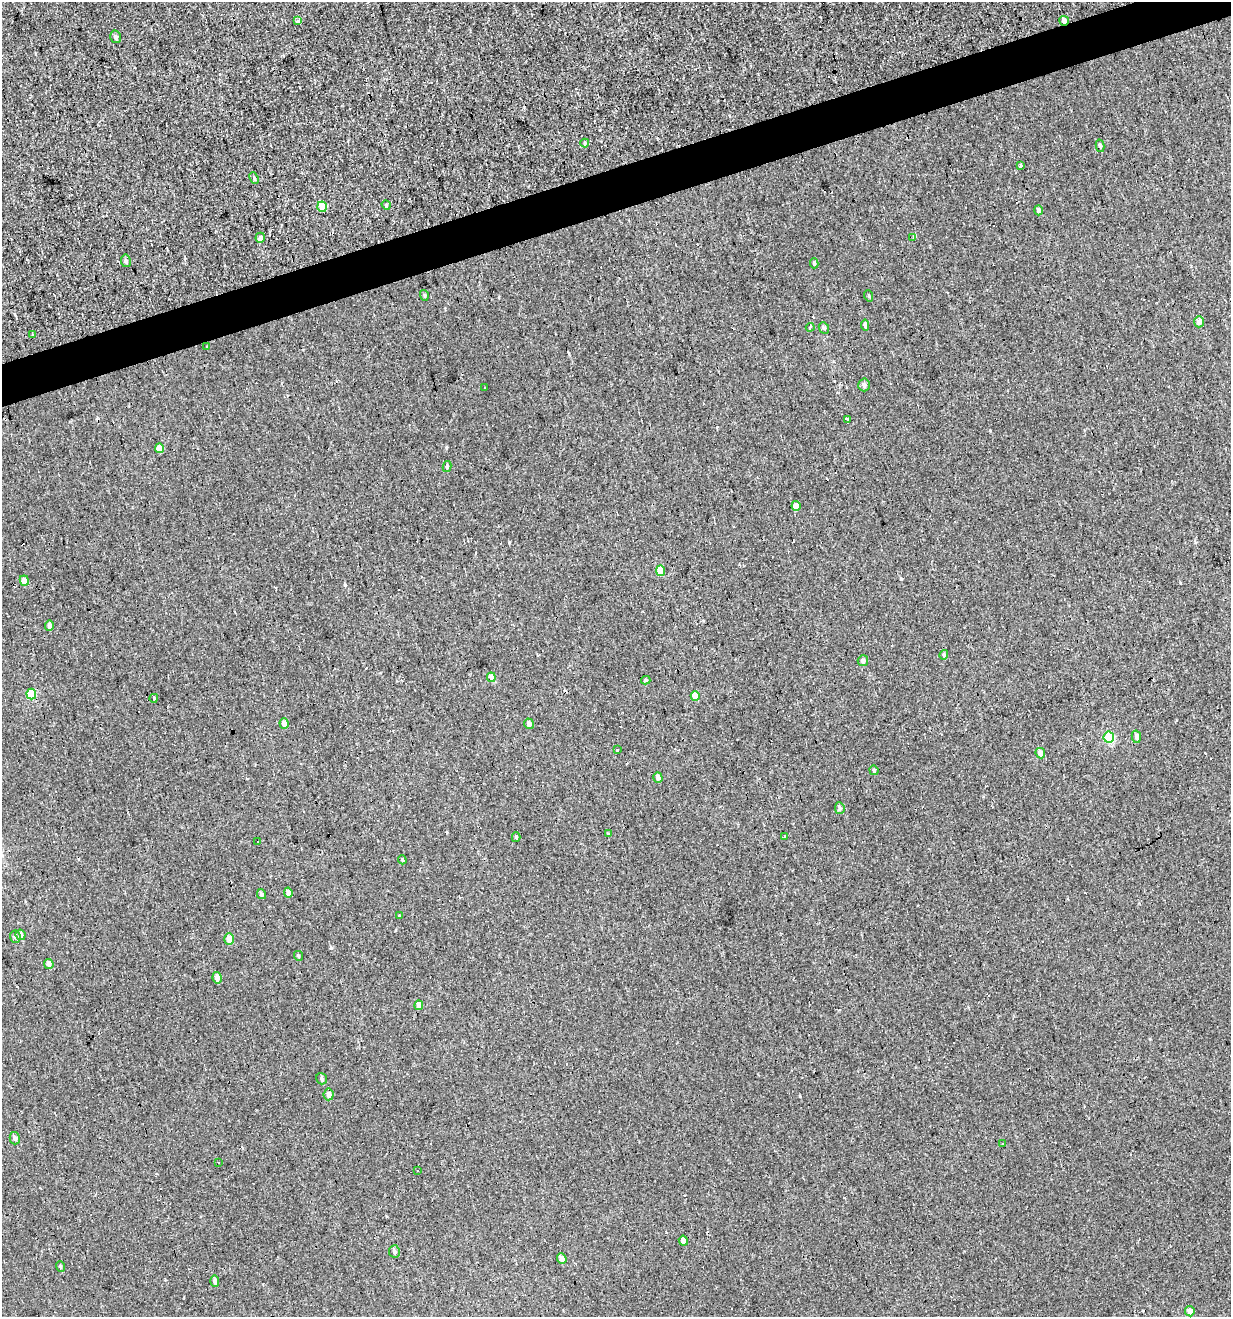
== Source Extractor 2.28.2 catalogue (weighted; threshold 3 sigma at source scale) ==
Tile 10 of 4 x 4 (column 2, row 3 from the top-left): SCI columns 1334-2562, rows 1316-2630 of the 5072 x 5261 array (HDU 1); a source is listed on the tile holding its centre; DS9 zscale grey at full resolution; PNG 1233 x 1319 px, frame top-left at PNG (2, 2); each listed source drawn as its Kron ellipse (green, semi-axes under 4 px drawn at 4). Shown black and unused: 3% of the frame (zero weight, under 3 of 4 exposures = <1% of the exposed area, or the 3 px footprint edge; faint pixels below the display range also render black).
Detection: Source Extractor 2.28.2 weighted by HDU 2 'WHT'; one run over the whole footprint, this tile lists its part. Background 0.00193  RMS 0.0037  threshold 0.0167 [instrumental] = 3 sigma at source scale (4.5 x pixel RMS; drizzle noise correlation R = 1.50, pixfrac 1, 0.0396/0.0396 arcsec/px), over >= 5 px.
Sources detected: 103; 29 cosmic-ray / hot-pixel residue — neither listed nor drawn; the other 74 listed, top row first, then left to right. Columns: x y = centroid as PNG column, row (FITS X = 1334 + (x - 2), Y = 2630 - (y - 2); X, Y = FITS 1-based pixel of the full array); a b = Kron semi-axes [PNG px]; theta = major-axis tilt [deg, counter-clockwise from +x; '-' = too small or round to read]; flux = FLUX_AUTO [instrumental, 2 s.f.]
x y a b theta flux
297 21 3 3 - 8.2
1064 21 5 5 - 2.2
115 37 6 5 - 0.99
585 143 4 4 - 0.38
1100 146 6 4 -77 0.6
1021 166 3 3 - 1.6
254 178 6 4 -67 0.48
386 205 5 4 - 0.44
322 207 5 4 - 6
1038 210 5 4 - 0.91
913 237 4 3 - 0.48
260 238 5 4 - 1.6
126 261 6 5 - 0.83
814 263 5 4 - 0.61
424 295 5 3 - 0.46
869 296 6 3 -72 0.35
1199 322 6 5 - 2.2
865 325 6 4 -84 0.94
810 327 4 3 - 1
824 328 6 5 - 0.61
32 335 4 3 - 0.37
207 347 4 2 - 0.33
864 385 6 5 - 1.2
485 387 3 2 - 0.59
848 419 4 3 - 9.5
159 448 5 4 - 4.1
447 466 5 4 - 0.65
796 506 5 4 - 1.9
660 571 5 4 - 5.5
24 581 5 4 - 1.8
49 625 5 4 - 1.3
944 655 5 4 - 0.52
863 661 5 5 - 1
491 677 5 4 - 3.8
646 680 4 3 - 0.54
31 694 5 5 - 9.4
695 696 5 4 - 4.4
154 698 4 3 - 6.1
284 724 5 4 - 1.9
529 724 5 5 - 1.2
1109 737 5 5 - 18
1136 737 6 4 -79 1
617 749 3 3 - 0.96
1040 753 5 4 - 1.5
874 770 5 4 - 0.44
658 778 5 4 - 1.5
840 808 6 5 - 0.75
609 833 3 3 - 0.74
516 837 5 4 - 0.46
785 837 3 3 - 1.1
257 841 3 3 - 2.2
402 860 4 3 - 0.39
288 893 5 4 - 1.6
261 894 5 4 - 0.7
399 916 3 3 - 1
21 935 5 5 - 1.8
15 937 6 5 - 0.83
229 939 5 4 - 2.6
299 956 5 3 - 0.42
49 964 5 4 - 1.6
217 978 6 4 -77 2.2
419 1005 5 4 - 2
322 1079 6 5 - 0.75
329 1094 6 5 - 1.5
15 1138 6 5 - 1
1003 1143 3 2 - 0.3
219 1162 3 3 - 0.55
418 1171 3 3 - 2.8
683 1241 5 4 - 1.7
394 1251 6 5 - 0.97
562 1259 5 4 - 1.6
60 1267 5 3 - 0.4
215 1281 5 4 - 0.88
1190 1311 5 4 - 2.2
Overlapping masked pixels (flux is a lower limit): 1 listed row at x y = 1064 21
Unlisted compact peaks at least as high as the median listed source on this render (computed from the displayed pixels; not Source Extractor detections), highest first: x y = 331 948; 345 585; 800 1096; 509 542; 446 447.